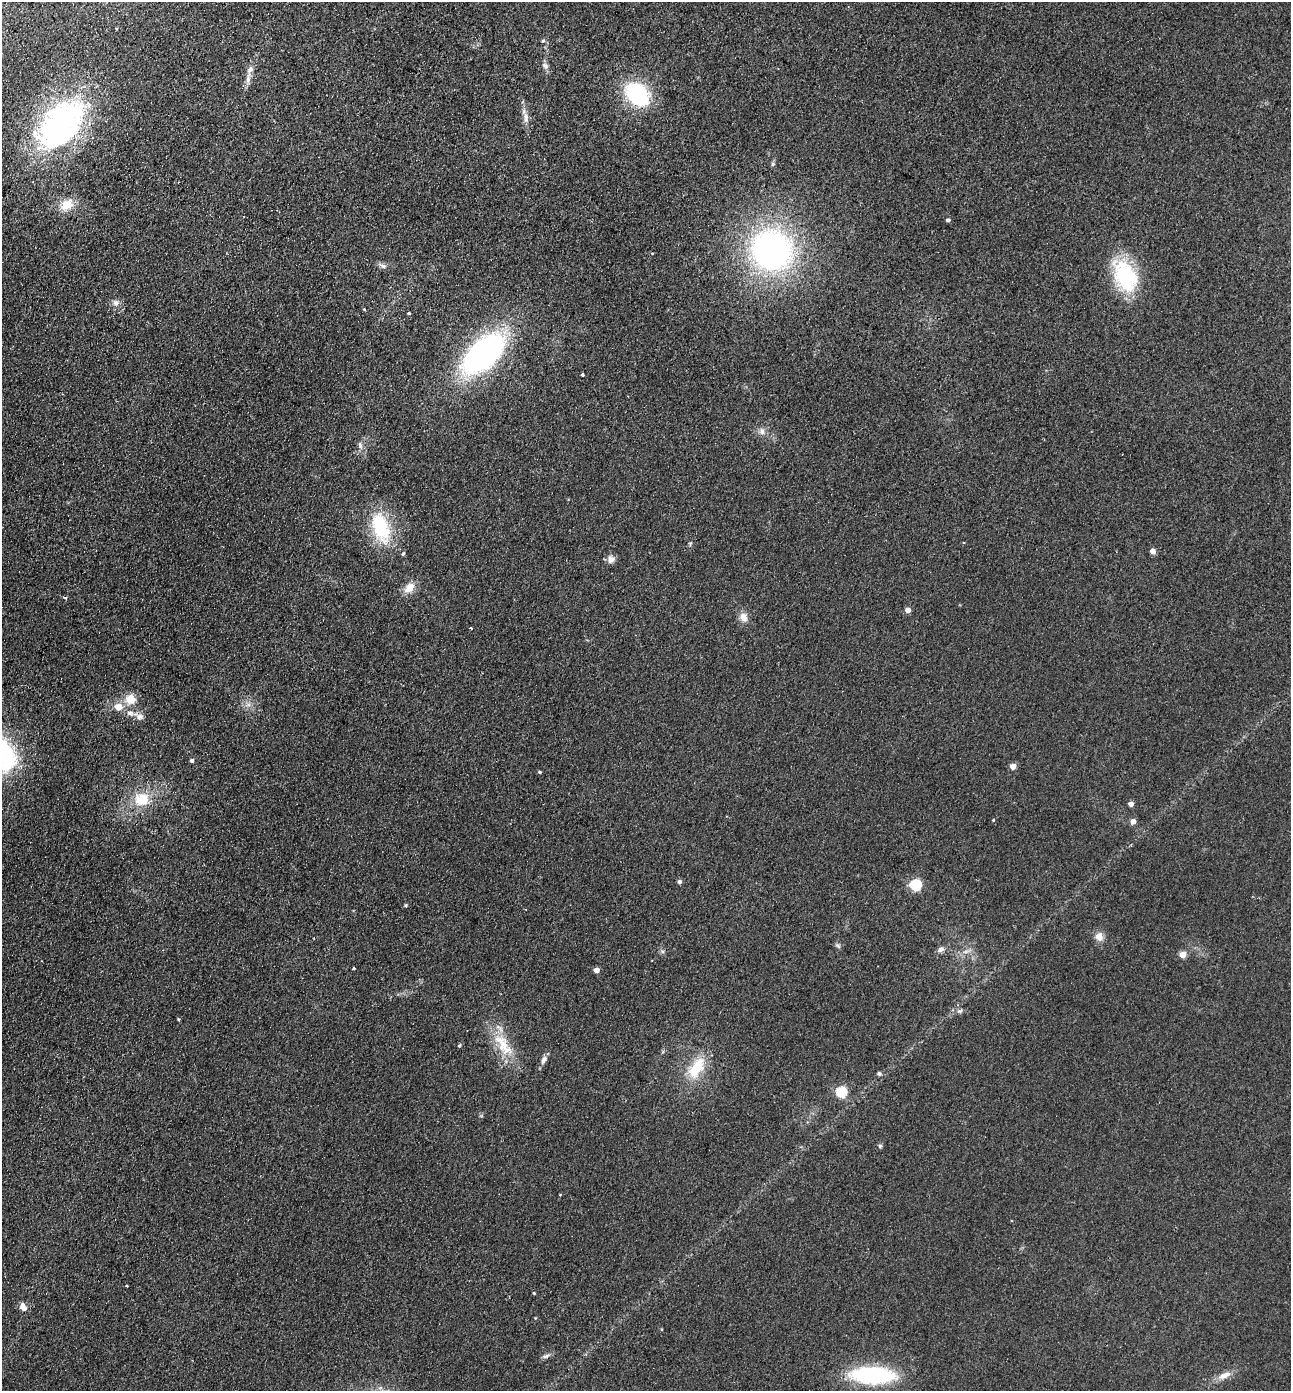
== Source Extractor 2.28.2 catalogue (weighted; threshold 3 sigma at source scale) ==
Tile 11 of 4 x 4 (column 3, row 3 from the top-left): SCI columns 2904-4192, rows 1417-2805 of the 5675 x 5610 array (HDU 1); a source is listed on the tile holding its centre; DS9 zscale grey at full resolution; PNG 1293 x 1393 px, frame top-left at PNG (2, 2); no overlay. Shown black and unused: <1% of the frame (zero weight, under 2 of 3 exposures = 3% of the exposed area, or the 3 px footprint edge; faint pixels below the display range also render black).
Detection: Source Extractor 2.28.2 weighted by HDU 2 'WHT'; one run over the whole footprint, this tile lists its part. Background 0.132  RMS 0.011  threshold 0.0513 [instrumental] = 3 sigma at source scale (4.5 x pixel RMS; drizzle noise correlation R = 1.50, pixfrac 1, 0.05/0.05 arcsec/px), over >= 5 px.
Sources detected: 68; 1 inside a brighter object's white glare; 1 cosmic-ray / hot-pixel residue — not listed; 2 inside a brighter listed object's ellipse — not listed separately; the other 64 listed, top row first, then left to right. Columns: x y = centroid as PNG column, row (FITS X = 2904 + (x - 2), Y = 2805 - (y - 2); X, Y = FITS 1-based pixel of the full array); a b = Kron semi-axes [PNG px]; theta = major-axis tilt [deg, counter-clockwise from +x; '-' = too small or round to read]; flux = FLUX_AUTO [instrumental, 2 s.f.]
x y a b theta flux
116 28 3 2 - 1.3
543 41 5 4 - 1.5
545 66 9 6 -39 3.7
248 78 23 6 79 8.4
637 94 23 16 -43 110
526 118 16 6 -86 6.7
63 123 62 44 47 260
773 164 5 5 - 1.8
67 205 18 13 28 18
948 220 4 4 - 3
772 250 34 33 - 350
383 266 13 5 -25 3.9
1125 276 43 27 -65 78
115 303 9 8 - 4.5
364 309 4 3 - 1
409 314 3 3 - 11
484 354 45 23 43 280
582 374 4 3 - 6
762 431 10 8 -88 5.4
360 445 12 5 -75 3.9
381 527 42 21 -74 64
690 544 6 5 - 1.5
1153 551 4 4 - 8.9
403 554 5 4 - 2
611 560 10 9 - 6.5
409 588 17 11 49 12
908 610 4 4 - 9.5
743 617 12 10 -68 8.8
471 628 3 2 - 3.3
130 699 15 14 - 15
248 705 7 4 18 3
139 716 14 8 -27 5.9
192 761 4 4 - 3.3
1013 766 4 4 - 13
540 772 4 3 - 1.5
142 799 20 18 2 33
1131 804 4 4 - 7.6
993 820 4 3 - 0.92
1133 821 5 5 - 8
679 882 5 4 - 3.3
915 885 5 5 - 110
406 906 4 4 - 1.5
1099 937 11 11 - 8.1
838 946 9 3 -45 1.8
941 949 9 7 36 4.2
966 951 7 4 19 2.8
1182 954 4 4 - 16
354 968 3 3 - 1.7
596 970 4 4 - 12
960 1011 8 5 37 2.5
179 1019 4 4 - 1.2
459 1045 6 4 59 1.3
503 1045 42 17 -57 39
544 1060 11 6 66 5.3
696 1068 32 16 58 37
879 1074 5 5 - 2.5
841 1092 6 5 - 83
880 1146 6 5 - 1.9
127 1285 3 2 - 1
534 1293 5 3 - 0.95
23 1307 10 7 -59 7.3
546 1356 11 5 19 3.3
872 1375 39 15 -2 140
1224 1375 20 8 25 9.8